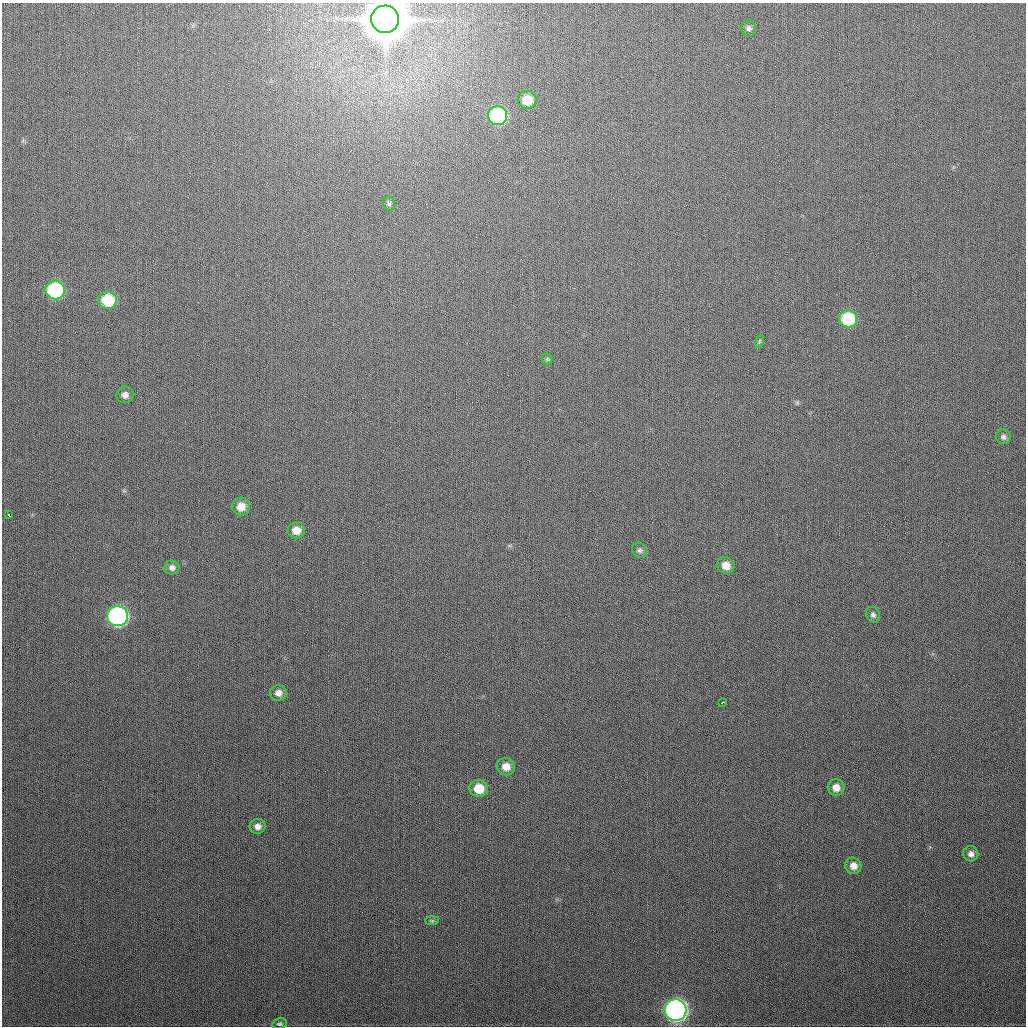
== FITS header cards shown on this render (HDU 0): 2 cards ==
NAXIS1  =                 1024
NAXIS2  =                 1024

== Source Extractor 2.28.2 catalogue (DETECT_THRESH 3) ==
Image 1024 x 1024 px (HDU 0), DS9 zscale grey, 1 PNG px = 1 image px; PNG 1028 x 1028 px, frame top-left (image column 1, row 1024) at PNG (2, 3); each listed source drawn as its Kron ellipse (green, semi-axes under 4 px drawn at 4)
Background 293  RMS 12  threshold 35.4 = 3 sigma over >= 5 px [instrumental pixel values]
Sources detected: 31; all 31 listed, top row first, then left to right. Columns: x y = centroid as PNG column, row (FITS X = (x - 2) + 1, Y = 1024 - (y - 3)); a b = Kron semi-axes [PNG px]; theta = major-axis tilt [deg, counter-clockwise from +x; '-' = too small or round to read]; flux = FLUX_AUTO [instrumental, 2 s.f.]
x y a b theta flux
385 19 14 14 - 4.6e+06
749 28 8 7 - 2.5e+03
527 100 9 9 - 1.5e+04
498 116 9 9 - 9.7e+04
389 204 7 6 - 1.7e+03
55 290 9 9 - 8.7e+04
108 300 9 9 - 3.2e+04
848 319 9 8 - 5.0e+04
760 341 6 4 71 1.1e+03
547 359 5 5 - 1.1e+03
125 395 8 8 - 3.9e+03
1003 437 7 7 - 2.4e+03
241 507 9 9 - 9.2e+03
9 515 3 2 - 3.5e+03
296 530 9 8 - 8.5e+03
640 550 8 6 -59 2.2e+03
726 565 9 8 - 8.1e+03
172 567 7 7 - 3.0e+03
873 615 8 7 - 2.3e+03
117 616 10 10 - 2.2e+05
278 693 8 8 - 5.1e+03
722 702 3 3 - 2.1e+03
506 767 9 8 - 8.2e+03
836 787 8 8 - 6.7e+03
479 788 9 8 - 1.5e+04
258 826 8 7 - 4.3e+03
971 854 7 7 - 3.6e+03
853 866 8 8 - 6.1e+03
432 921 7 4 1 1.3e+03
676 1010 11 10 - 3.8e+05
280 1024 7 5 12 1.6e+03
At the frame edge (FLAGS 8, measured only in part): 1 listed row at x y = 385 19